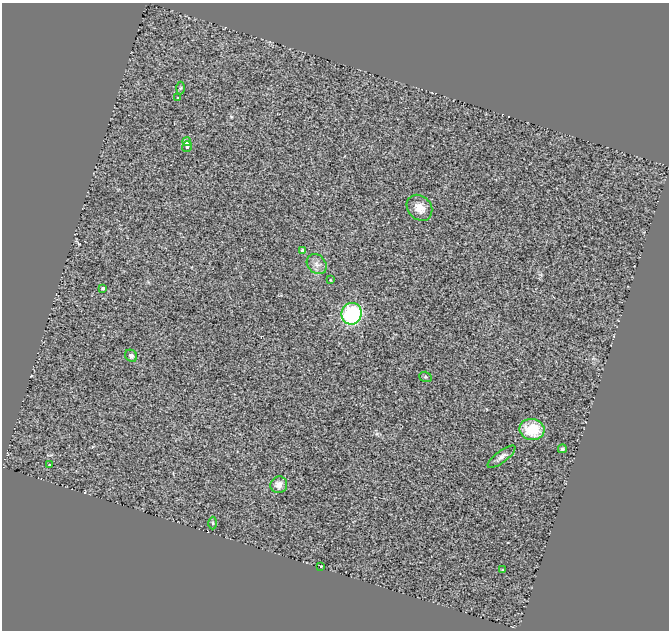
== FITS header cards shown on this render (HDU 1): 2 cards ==
NAXIS1  =                  667
NAXIS2  =                  628

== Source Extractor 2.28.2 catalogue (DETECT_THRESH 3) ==
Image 667 x 628 px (HDU 1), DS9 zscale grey, 1 PNG px = 1 image px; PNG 671 x 632 px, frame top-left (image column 1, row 628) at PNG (2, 3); each listed source drawn as its Kron ellipse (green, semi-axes under 4 px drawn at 4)
Background 1.19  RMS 0.22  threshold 0.656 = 3 sigma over >= 5 px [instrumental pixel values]
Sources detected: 20; all 20 listed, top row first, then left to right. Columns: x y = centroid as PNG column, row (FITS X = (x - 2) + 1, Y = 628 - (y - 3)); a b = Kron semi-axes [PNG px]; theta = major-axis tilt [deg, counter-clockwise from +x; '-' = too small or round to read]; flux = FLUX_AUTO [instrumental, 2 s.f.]
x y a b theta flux
180 88 6 4 87 20
178 98 3 3 - 28
187 142 4 4 - 210
187 147 5 5 - 33
419 208 14 11 -48 150
302 251 4 4 - 84
317 264 11 8 -46 83
330 280 3 2 - 12
103 288 4 3 - 56
351 314 11 10 - 1300
131 356 6 5 - 41
425 377 6 5 - 23
532 429 13 10 -9 520
562 449 4 4 - 30
502 457 17 5 37 73
50 465 3 3 - 16
279 485 8 8 - 100
213 523 6 4 -88 17
321 566 3 2 - 9.5
502 570 3 2 - 12